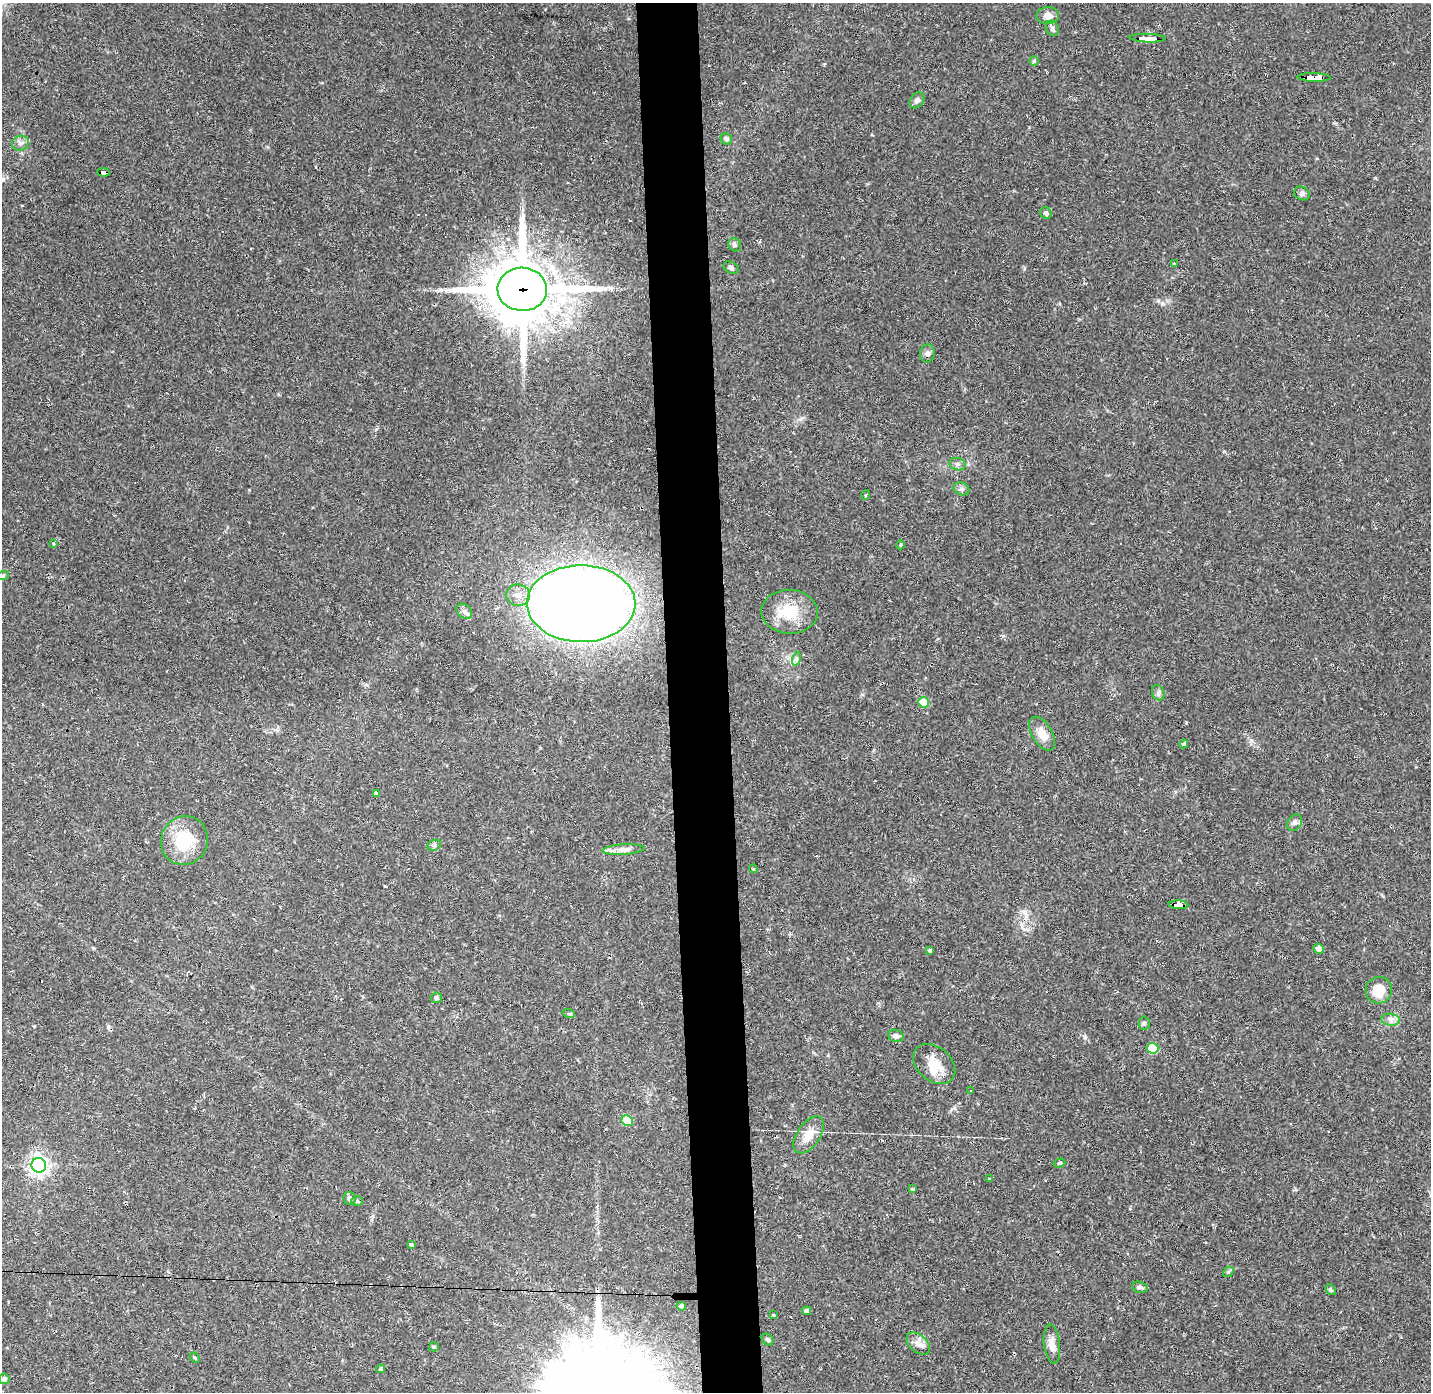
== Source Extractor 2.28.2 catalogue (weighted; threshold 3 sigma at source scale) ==
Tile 5 of 3 x 3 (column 2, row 2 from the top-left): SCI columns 1429-2857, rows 1432-2821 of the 4285 x 4255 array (HDU 1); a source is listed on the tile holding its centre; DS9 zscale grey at full resolution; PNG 1433 x 1394 px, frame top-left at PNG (2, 3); each listed source drawn as its Kron ellipse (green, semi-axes under 4 px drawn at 4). Shown black and unused: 4% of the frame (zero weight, under 2 of 3 exposures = <1% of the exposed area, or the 3 px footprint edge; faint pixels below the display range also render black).
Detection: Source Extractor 2.28.2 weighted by HDU 2 'WHT'; one run over the whole footprint, this tile lists its part. Background 0.0807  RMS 0.0053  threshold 0.0238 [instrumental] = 3 sigma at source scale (4.5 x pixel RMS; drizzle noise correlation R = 1.50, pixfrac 1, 0.05/0.05 arcsec/px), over >= 5 px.
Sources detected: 78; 6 cosmic-ray / hot-pixel residue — neither listed nor drawn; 1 inside a brighter listed object's ellipse — not listed separately; the other 71 listed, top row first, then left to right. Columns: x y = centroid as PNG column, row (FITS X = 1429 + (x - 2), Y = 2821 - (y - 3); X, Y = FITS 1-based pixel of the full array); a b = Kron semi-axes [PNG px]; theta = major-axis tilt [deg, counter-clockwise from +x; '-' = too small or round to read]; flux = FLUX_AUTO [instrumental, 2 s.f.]
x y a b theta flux
1048 16 11 8 1 3.6
1052 28 8 6 -63 1.3
1148 38 18 3 -2 120
1034 61 5 5 - 0.62
1314 77 16 4 -2 120
917 100 9 6 51 1.9
726 139 6 5 - 1.6
20 143 8 7 - 2.1
104 172 6 4 -6 27
1302 193 8 6 -32 1.6
1046 213 6 5 - 1.7
735 245 7 6 - 1.2
1175 264 3 3 - 1.9
731 268 8 5 -27 1.4
522 289 25 21 -2 3500
927 354 9 7 86 1.9
957 464 8 6 -15 1.6
961 489 8 6 -20 1.5
865 495 5 3 - 0.56
53 543 4 3 - 0.45
900 545 4 3 - 0.44
3 575 6 4 20 0.71
518 595 12 10 -6 5.1
581 604 54 38 0 780
464 611 9 6 -44 1.8
789 612 28 22 -4 17
796 659 7 4 72 1.1
1158 693 8 6 -70 1.4
923 702 5 5 - 13
1042 734 19 10 -59 6.2
1184 744 4 4 - 0.61
376 793 4 3 - 2.1
1294 823 9 7 52 1.8
184 841 25 23 61 23
434 845 7 5 29 1.1
624 850 21 5 3 3.4
753 869 4 4 - 0.65
1178 905 10 4 -3 120
1319 949 5 4 - 2.4
930 950 4 4 - 0.88
1379 990 13 13 - 10
437 998 5 5 - 1
569 1014 6 4 -18 0.72
1391 1020 9 6 -6 2.1
1144 1023 7 5 88 0.99
896 1036 8 6 -14 2
1153 1048 6 5 - 21
934 1064 24 17 -41 10
971 1091 3 2 - 0.31
627 1120 6 5 - 18
809 1135 21 11 55 7.7
1059 1163 6 4 16 1.1
39 1165 7 7 - 260
989 1179 3 2 - 0.62
913 1189 4 3 - 0.53
350 1198 6 6 - 2.1
357 1201 6 5 - 0.88
411 1245 4 3 - 1.3
1228 1272 6 4 42 0.74
1140 1287 8 5 -17 1.6
1331 1290 6 4 -51 0.86
681 1306 5 4 - 1.8
806 1311 4 4 - 1.3
773 1315 3 3 - 0.62
768 1340 6 5 - 1
918 1344 14 8 -40 3.3
1052 1344 20 8 -83 4.7
434 1347 5 4 - 0.64
195 1357 6 3 -39 0.69
381 1369 4 4 - 0.72
4 1379 5 5 - 1.3
Overlapping masked pixels (flux is a lower limit): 5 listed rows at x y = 1148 38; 1314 77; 104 172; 522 289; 1178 905
Unlisted compact peaks at least as high as the median listed source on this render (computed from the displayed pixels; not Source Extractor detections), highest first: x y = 1085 1037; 376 429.